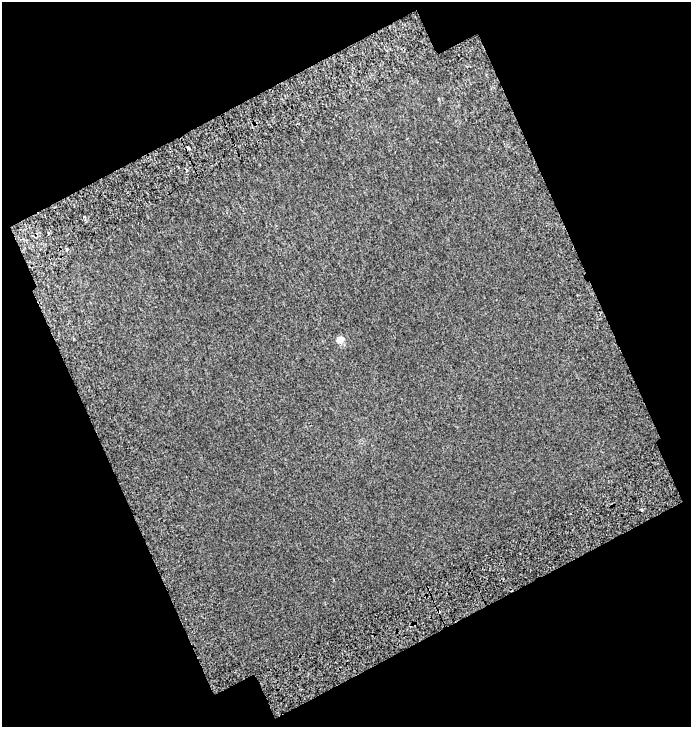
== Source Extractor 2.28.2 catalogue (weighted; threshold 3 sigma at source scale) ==
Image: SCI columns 62-750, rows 50-774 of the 810 x 823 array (HDU 1 of 3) = the unmasked area's bounding box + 8 px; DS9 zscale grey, full resolution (1 PNG px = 1 image px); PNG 693 x 729 px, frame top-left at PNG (2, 2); no overlay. Shown black and unused: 44% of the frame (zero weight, under 2 of 4 exposures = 18% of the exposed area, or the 3 px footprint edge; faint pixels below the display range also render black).
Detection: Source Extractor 2.28.2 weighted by HDU 2 'WHT'. Background 0.0026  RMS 0.01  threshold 0.0469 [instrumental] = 3 sigma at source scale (4.5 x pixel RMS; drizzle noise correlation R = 1.50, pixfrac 1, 0.0396/0.0396 arcsec/px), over >= 5 px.
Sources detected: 4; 2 cosmic-ray / hot-pixel residue — not listed; the other 2 listed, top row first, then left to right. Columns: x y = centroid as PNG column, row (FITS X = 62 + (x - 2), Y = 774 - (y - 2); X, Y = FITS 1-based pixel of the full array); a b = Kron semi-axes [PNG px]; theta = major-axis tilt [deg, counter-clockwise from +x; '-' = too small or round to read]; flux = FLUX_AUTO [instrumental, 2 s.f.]
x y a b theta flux
340 340 6 5 - 12
641 510 3 3 - 1.9